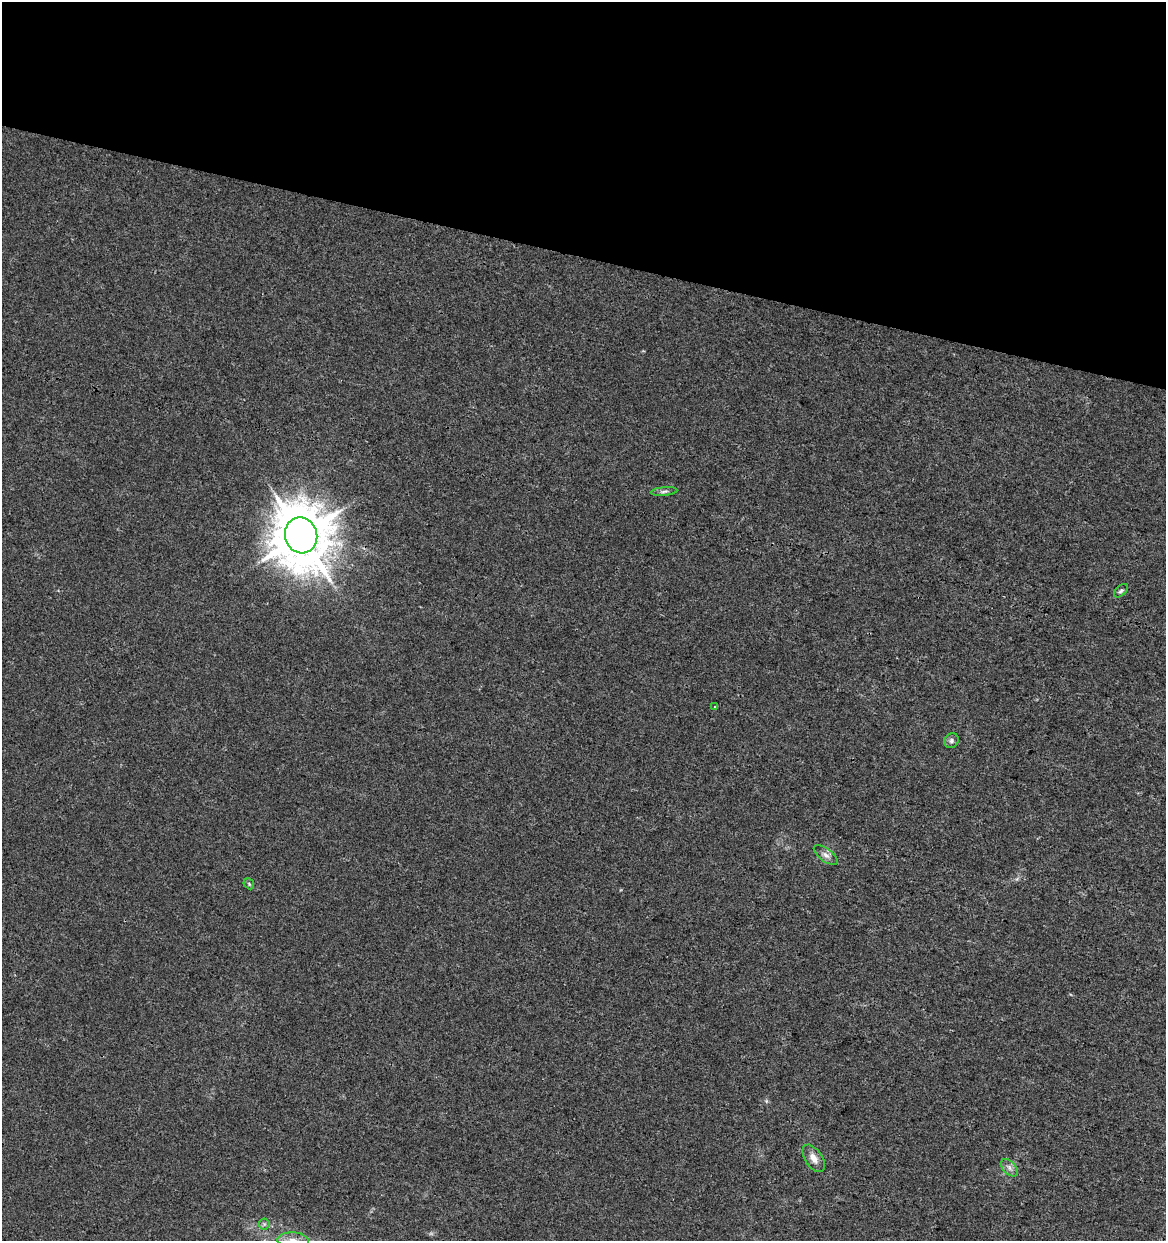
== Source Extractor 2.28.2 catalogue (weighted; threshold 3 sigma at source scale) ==
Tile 2 of 4 x 4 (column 2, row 1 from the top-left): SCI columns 1385-2548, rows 3724-4962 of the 5159 x 4962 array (HDU 1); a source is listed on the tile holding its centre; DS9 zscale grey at full resolution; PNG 1168 x 1243 px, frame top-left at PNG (2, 2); each listed source drawn as its Kron ellipse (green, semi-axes under 4 px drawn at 4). Shown black and unused: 21% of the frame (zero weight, under 3 of 4 exposures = <1% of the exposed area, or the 3 px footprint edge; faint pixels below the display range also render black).
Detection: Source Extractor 2.28.2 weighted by HDU 2 'WHT'; one run over the whole footprint, this tile lists its part. Background 0.00577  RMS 0.0027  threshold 0.0121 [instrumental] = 3 sigma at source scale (4.5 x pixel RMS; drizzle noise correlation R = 1.50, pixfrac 1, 0.0396/0.0396 arcsec/px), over >= 5 px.
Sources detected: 11; all 11 listed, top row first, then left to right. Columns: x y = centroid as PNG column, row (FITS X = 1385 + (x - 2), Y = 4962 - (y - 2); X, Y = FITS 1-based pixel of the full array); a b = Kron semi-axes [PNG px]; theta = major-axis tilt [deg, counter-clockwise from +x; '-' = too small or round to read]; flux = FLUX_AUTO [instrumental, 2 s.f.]
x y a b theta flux
664 491 13 4 5 0.75
301 535 18 16 -73 1600
1121 591 8 5 44 0.54
715 707 4 2 - 0.2
951 741 8 7 - 0.72
826 855 14 6 -37 1.4
249 884 6 4 -47 0.43
814 1158 15 8 -55 2.2
1009 1168 10 6 -46 1.1
264 1224 5 5 - 0.56
293 1240 16 7 -2 2.3
Isophote crosses this tile's border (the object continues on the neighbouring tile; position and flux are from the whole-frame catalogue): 1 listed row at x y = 293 1240